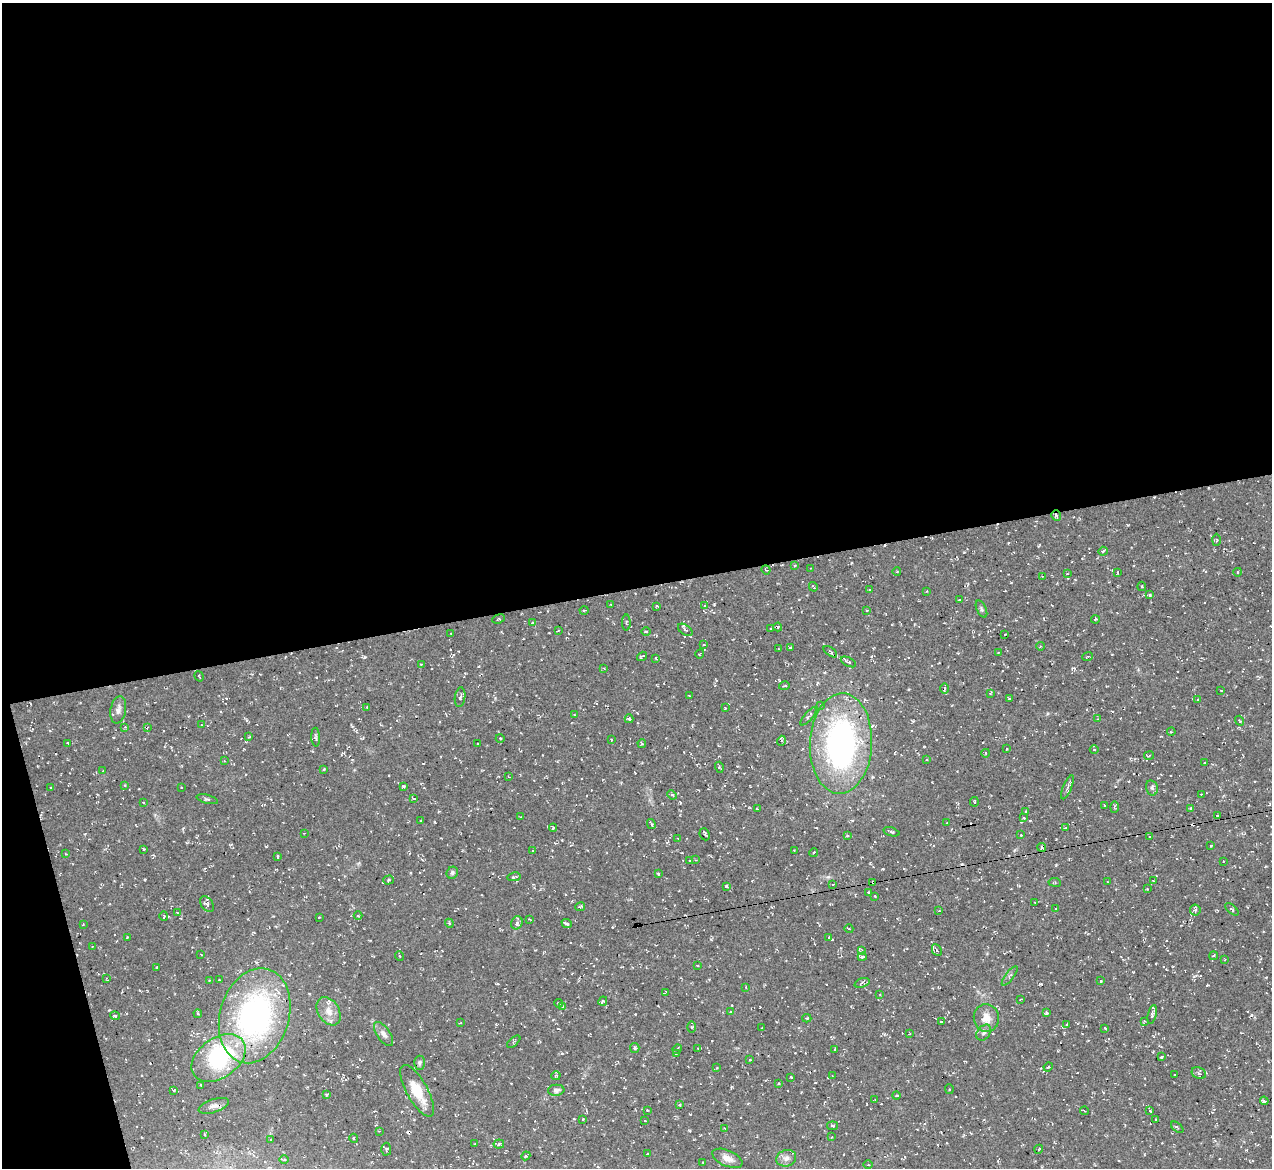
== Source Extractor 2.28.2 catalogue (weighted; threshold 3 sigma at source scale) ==
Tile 1 of 4 x 4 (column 1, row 1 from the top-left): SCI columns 61-1330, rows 3653-4818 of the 5142 x 5088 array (HDU 1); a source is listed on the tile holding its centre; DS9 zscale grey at full resolution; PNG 1274 x 1170 px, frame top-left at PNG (2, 3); each listed source drawn as its Kron ellipse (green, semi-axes under 4 px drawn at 4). Shown black and unused: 52% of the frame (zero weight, under 2 of 3 exposures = <1% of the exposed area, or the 3 px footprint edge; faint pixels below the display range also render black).
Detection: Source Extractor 2.28.2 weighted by HDU 2 'WHT'; one run over the whole footprint, this tile lists its part. Background 0.0534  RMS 0.0089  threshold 0.0399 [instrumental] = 3 sigma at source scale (4.5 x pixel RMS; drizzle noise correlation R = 1.50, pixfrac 1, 0.05/0.05 arcsec/px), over >= 5 px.
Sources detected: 279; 1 inside a brighter object's white glare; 17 cosmic-ray / hot-pixel residue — neither listed nor drawn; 1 inside a brighter listed object's ellipse — not listed separately; the other 260 listed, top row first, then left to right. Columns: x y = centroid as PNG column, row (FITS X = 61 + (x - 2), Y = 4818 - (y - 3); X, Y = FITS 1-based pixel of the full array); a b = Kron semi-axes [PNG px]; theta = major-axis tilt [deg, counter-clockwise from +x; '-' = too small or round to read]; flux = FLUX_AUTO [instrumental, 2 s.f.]
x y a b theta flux
1056 515 5 5 - 2.2
1216 540 6 3 89 1.1
1103 551 5 4 - 1.5
795 566 4 2 - 0.87
811 568 3 3 - 0.79
766 570 5 3 - 0.68
897 572 4 3 - 0.65
1118 572 3 2 - 0.81
1238 572 4 3 - 0.66
1067 574 3 2 - 0.52
1042 576 3 2 - 0.61
1142 586 5 3 - 0.88
813 587 5 2 - 0.96
870 589 4 3 - 0.85
927 591 2 2 - 0.7
1150 595 4 3 - 1.3
959 600 3 2 - 0.69
611 605 3 2 - 0.57
657 606 3 2 - 0.8
705 606 4 3 - 0.81
981 609 9 4 -65 1.8
584 610 4 3 - 0.7
867 610 3 3 - 1.1
499 619 6 3 22 0.95
1095 620 4 3 - 0.78
532 623 4 3 - 1.2
626 623 8 3 89 1.1
778 627 4 4 - 1.3
771 628 2 2 - 0.95
685 630 8 5 -34 1.9
558 631 4 2 - 0.61
646 631 5 3 - 0.81
451 633 2 2 - 0.58
1005 634 3 2 - 0.64
704 645 3 2 - 1
1040 646 4 3 - 0.7
790 648 4 3 - 1.1
778 649 3 2 - 0.61
830 652 8 4 -35 1.8
998 653 3 3 - 0.72
700 654 4 3 - 0.71
642 656 5 3 - 2.2
1088 656 5 2 - 0.76
656 658 4 3 - 1.1
848 662 8 4 -26 2
421 665 4 3 - 0.82
604 668 3 3 - 0.68
199 676 5 2 - 0.71
784 686 5 3 - 1
944 688 5 3 - 1.2
1221 691 3 2 - 0.51
990 693 4 3 - 0.97
689 696 3 2 - 0.92
460 697 10 5 83 2.7
1009 699 3 3 - 1.1
1197 699 4 2 - 0.67
821 705 4 3 - 0.77
367 707 4 3 - 1
725 708 3 3 - 0.89
118 710 14 7 80 4.7
575 715 3 2 - 0.66
808 716 11 4 49 2.4
629 719 4 4 - 1.4
1098 719 3 3 - 0.8
1239 721 5 3 - 0.97
201 725 2 2 - 0.61
125 727 3 3 - 0.64
147 728 4 2 - 0.72
1171 732 4 3 - 0.84
249 737 3 2 - 0.94
316 737 9 3 -87 1.4
500 738 4 3 - 0.7
611 740 3 2 - 0.89
781 741 5 3 - 1.4
68 743 3 2 - 0.89
642 743 4 3 - 1.3
841 743 50 31 87 220
478 744 2 2 - 0.93
1007 749 3 2 - 0.53
1094 749 4 3 - 0.66
986 753 4 3 - 0.62
1149 756 5 2 - 1
926 760 3 3 - 0.73
224 761 3 3 - 0.62
1205 763 3 2 - 0.71
719 767 5 3 - 0.85
324 769 4 2 - 0.64
103 770 3 2 - 0.58
509 777 3 2 - 0.59
125 785 3 3 - 0.85
404 786 3 3 - 1.4
181 787 3 2 - 0.72
1067 787 13 3 67 2.4
51 788 3 2 - 0.85
1152 788 8 5 -76 2.3
1201 794 2 2 - 0.49
672 795 5 3 - 1.1
413 798 3 2 - 0.81
207 799 11 4 -15 1.9
143 802 3 2 - 0.54
974 802 5 3 - 1.1
1104 805 3 2 - 0.92
1114 807 6 4 89 1.1
1191 808 3 3 - 0.83
757 809 3 2 - 0.8
1026 812 3 3 - 0.93
1217 816 2 2 - 0.74
521 817 3 3 - 0.65
1024 818 3 2 - 0.62
421 821 3 2 - 0.79
947 823 3 2 - 0.83
651 824 5 2 - 1.3
553 828 4 3 - 1.3
1065 828 4 4 - 0.89
891 832 8 3 -17 1.8
304 833 2 2 - 0.54
705 834 6 5 - 1.8
1021 835 3 3 - 0.95
847 836 4 3 - 1.3
1150 837 4 2 - 0.83
678 838 4 2 - 1
1211 846 3 2 - 0.97
1041 847 4 4 - 1.2
144 849 3 2 - 0.96
533 851 2 2 - 0.68
794 851 4 3 - 0.71
814 852 4 2 - 1
66 854 3 2 - 0.6
277 856 4 3 - 1
695 860 4 3 - 0.72
690 861 4 2 - 0.71
1223 861 2 2 - 0.63
452 873 6 5 - 1.8
658 874 3 2 - 1.2
514 877 6 3 11 1.8
388 880 5 4 - 1.5
1154 881 3 3 - 0.81
873 882 3 2 - 1.3
1055 882 6 3 -9 0.88
1108 882 3 2 - 0.71
833 884 3 2 - 1
726 886 4 3 - 2
1147 889 3 3 - 0.7
868 892 3 3 - 1.3
875 896 3 2 - 0.85
1035 903 3 2 - 0.61
207 904 9 5 -54 2.5
580 907 5 3 - 1.3
1056 909 3 3 - 1
1232 909 8 4 -41 1.4
1195 910 5 5 - 1.3
939 911 3 3 - 0.92
177 912 3 2 - 0.66
164 916 4 4 - 0.94
358 916 4 3 - 0.77
319 917 2 2 - 0.55
529 919 3 2 - 0.67
449 923 4 3 - 0.88
517 923 7 5 67 3.4
567 923 5 3 - 2.2
83 924 2 2 - 0.55
849 929 4 3 - 0.77
829 937 4 3 - 0.7
127 938 4 3 - 0.62
93 946 3 2 - 0.75
937 950 6 4 -63 1.4
862 951 3 3 - 0.76
201 954 3 2 - 0.6
399 956 5 3 - 0.83
1214 956 4 3 - 0.97
862 957 4 3 - 1.8
1224 960 3 2 - 0.72
697 966 3 2 - 0.7
157 967 3 3 - 0.85
1010 976 12 3 53 2.2
107 979 4 2 - 0.59
209 980 3 3 - 1
219 980 2 2 - 0.66
1101 981 3 2 - 0.76
862 983 8 4 19 1.7
746 987 4 3 - 0.87
666 992 4 2 - 1.1
880 995 3 3 - 0.69
1020 1000 3 3 - 0.68
603 1001 5 3 - 1.1
559 1003 4 3 - 1.2
562 1006 3 3 - 1.3
329 1011 15 10 -57 9.3
730 1012 3 3 - 0.54
1046 1013 4 3 - 1.9
198 1014 4 3 - 1.3
1152 1014 10 3 77 2.2
115 1016 5 3 - 1.3
255 1016 48 34 74 210
807 1018 4 3 - 1.1
986 1018 14 12 -84 10
1144 1021 3 2 - 0.86
941 1022 3 2 - 0.89
460 1023 3 2 - 0.63
1067 1024 3 3 - 1.1
692 1027 5 4 - 0.97
762 1028 3 2 - 0.89
1105 1028 4 3 - 0.85
984 1033 9 6 52 2.8
384 1034 14 6 -54 4.7
909 1034 3 2 - 0.59
514 1042 8 4 40 1.7
635 1048 5 4 - 1.3
698 1048 3 3 - 0.61
677 1049 5 3 - 1.2
835 1049 3 2 - 0.71
676 1054 3 2 - 0.55
1162 1057 3 2 - 0.98
219 1058 30 20 36 85
750 1060 3 3 - 0.71
419 1063 7 5 -90 1.9
717 1067 4 2 - 0.59
1048 1067 5 4 - 0.92
1199 1073 7 5 -22 2.1
1174 1074 3 2 - 0.83
556 1076 5 4 - 1
832 1076 3 3 - 0.61
791 1077 4 2 - 0.7
778 1083 3 3 - 1
201 1085 3 2 - 0.83
949 1089 5 4 - 1
173 1090 3 3 - 0.99
556 1090 8 5 6 2.9
417 1091 29 10 -61 22
327 1094 4 3 - 1.1
896 1096 4 2 - 0.76
875 1100 4 2 - 0.55
1264 1101 4 3 - 1.9
679 1105 3 2 - 0.82
214 1106 16 6 18 4.4
647 1110 3 3 - 0.81
1084 1111 4 2 - 0.85
1150 1111 3 2 - 1
583 1119 4 3 - 0.72
1156 1120 3 2 - 0.95
645 1121 2 2 - 0.5
833 1126 6 3 -8 1.1
1177 1127 7 3 -40 1.2
725 1128 4 2 - 0.83
379 1131 3 3 - 0.62
205 1135 4 3 - 0.8
831 1137 3 2 - 0.57
354 1138 4 3 - 0.94
270 1139 3 2 - 0.59
474 1144 3 2 - 0.62
499 1144 5 4 - 1.9
386 1149 6 5 - 2
1039 1149 4 3 - 0.74
647 1154 3 2 - 0.62
526 1156 4 4 - 1
727 1158 16 8 -24 6.4
786 1158 10 8 18 4.8
284 1160 5 3 - 1.1
702 1162 2 2 - 0.56
868 1165 4 3 - 0.89
Overlapping masked pixels (flux is a lower limit): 2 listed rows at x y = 1056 515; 873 882
Unlisted compact peaks at least as high as the median listed source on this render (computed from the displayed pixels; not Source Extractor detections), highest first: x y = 365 657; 714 604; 1040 984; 828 877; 711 939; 882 869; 1128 525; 964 552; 1056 865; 1194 976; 562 1053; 145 880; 109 1010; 434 822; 266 846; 1208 985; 359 863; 1047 714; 1073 668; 689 1131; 690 1114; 1056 839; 352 726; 1252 1015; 495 698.